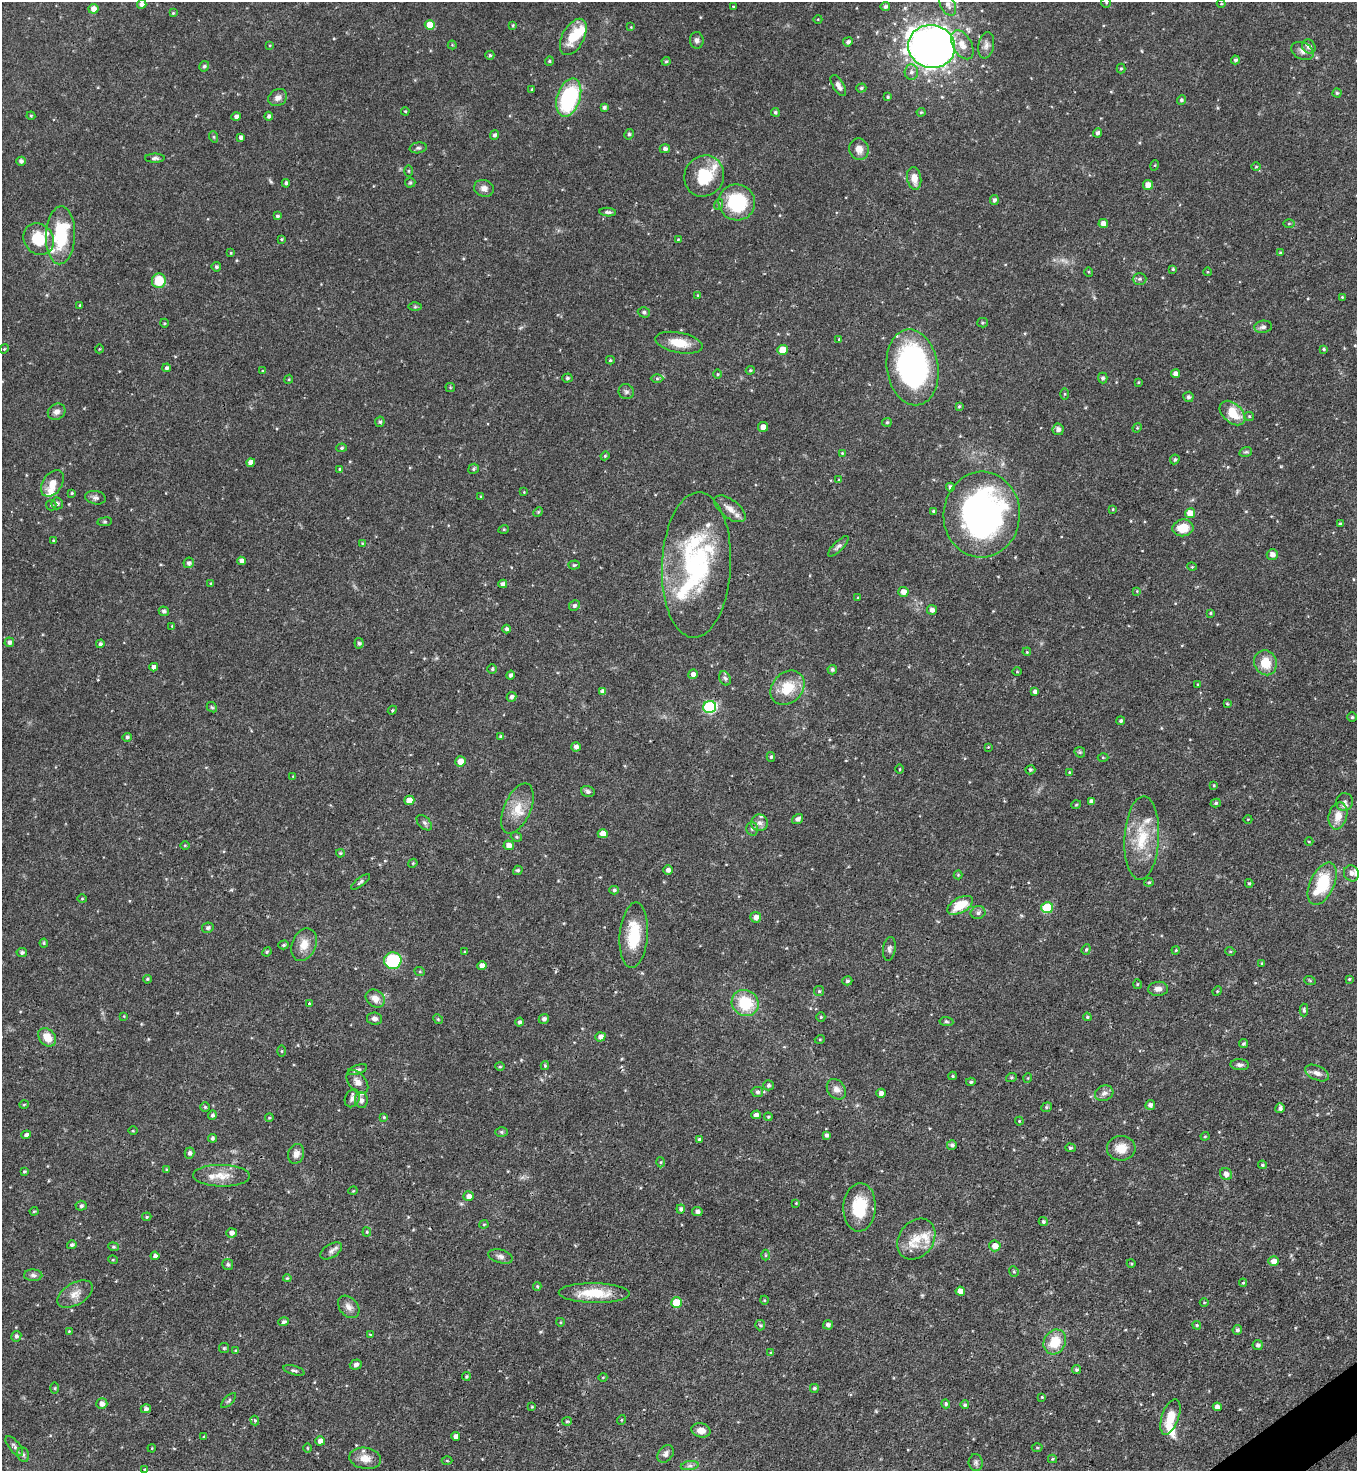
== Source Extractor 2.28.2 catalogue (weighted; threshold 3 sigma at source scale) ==
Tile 6 of 4 x 4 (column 2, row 2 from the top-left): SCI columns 1653-3007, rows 2943-4411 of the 5875 x 5882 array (HDU 1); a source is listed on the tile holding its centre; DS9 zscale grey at full resolution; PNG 1359 x 1473 px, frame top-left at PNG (2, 2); each listed source drawn as its Kron ellipse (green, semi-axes under 4 px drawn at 4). Shown black and unused: <1% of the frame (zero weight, under 3 of 4 exposures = <1% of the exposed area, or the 3 px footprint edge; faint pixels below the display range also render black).
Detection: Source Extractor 2.28.2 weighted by HDU 2 'WHT'; one run over the whole footprint, this tile lists its part. Background 0.0619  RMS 0.0035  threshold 0.0158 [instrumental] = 3 sigma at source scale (4.5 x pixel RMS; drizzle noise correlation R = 1.50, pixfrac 1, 0.05/0.05 arcsec/px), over >= 5 px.
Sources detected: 427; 1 too faint to see at this stretch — neither listed nor drawn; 14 inside a brighter listed object's ellipse — not listed separately; the other 412 listed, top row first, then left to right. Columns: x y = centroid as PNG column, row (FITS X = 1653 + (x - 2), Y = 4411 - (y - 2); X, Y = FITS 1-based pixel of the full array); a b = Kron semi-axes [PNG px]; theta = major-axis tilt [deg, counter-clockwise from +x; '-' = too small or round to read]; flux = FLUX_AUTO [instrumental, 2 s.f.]
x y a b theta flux
1106 3 5 4 - 0.42
142 4 4 4 - 1.5
1221 4 4 3 - 0.28
948 5 12 7 -62 2.1
733 6 3 2 - 0.24
885 7 5 4 - 0.95
93 9 5 5 - 2.3
173 13 4 4 - 0.35
818 19 4 3 - 0.26
430 25 5 5 - 7
513 25 3 3 - 0.37
631 27 4 3 - 0.25
573 37 20 11 61 8.7
697 40 8 7 - 1.3
848 42 5 4 - 0.99
270 45 4 4 - 0.36
452 45 4 4 - 0.32
962 45 16 9 -60 3.8
986 45 13 8 80 1.8
932 46 23 21 -12 350
1309 47 7 6 - 1.9
1302 51 12 8 -28 1.8
490 55 4 4 - 0.58
1235 60 4 4 - 0.77
549 61 4 4 - 0.41
666 61 4 4 - 0.41
204 66 5 4 - 0.69
1121 69 5 4 - 0.46
911 72 7 7 - 1.3
838 86 12 5 -59 1.7
861 88 5 4 - 0.6
532 89 3 3 - 0.37
1337 93 4 4 - 0.49
569 97 20 11 72 35
888 97 3 3 - 0.48
278 98 10 8 32 1.7
1181 100 5 4 - 0.77
604 107 3 3 - 0.77
405 111 4 3 - 0.32
775 112 4 4 - 0.62
921 112 4 4 - 0.4
31 116 4 4 - 0.38
269 116 4 4 - 0.86
236 117 4 4 - 1.1
1097 133 4 4 - 0.95
629 134 5 4 - 0.71
494 135 5 4 - 0.95
214 137 6 3 -72 0.42
241 137 4 4 - 1.2
418 148 8 5 8 0.76
665 149 5 4 - 1.1
859 149 11 9 -75 2.6
155 158 10 4 1 0.88
21 161 4 4 - 1
1155 165 5 3 - 0.32
1256 167 5 3 - 0.31
409 171 5 3 - 0.31
704 176 21 19 58 12
914 178 11 7 -80 3.3
286 183 4 4 - 0.73
410 183 5 5 - 0.42
1148 185 5 5 - 3.1
484 188 10 8 -20 1.8
994 200 5 4 - 1
737 202 18 18 - 20
719 204 6 3 72 0.47
608 212 8 3 -3 0.81
277 216 4 3 - 0.55
1103 223 5 4 - 2
1289 224 6 4 1 0.42
60 235 29 14 88 18
39 239 16 14 -54 9.1
281 239 3 3 - 0.36
678 240 4 3 - 0.33
231 253 3 3 - 0.27
1280 253 4 3 - 0.34
216 267 4 4 - 0.69
1173 269 3 3 - 0.37
1089 272 5 3 - 0.31
1207 272 4 3 - 0.27
1139 279 7 5 1 0.75
159 281 7 7 - 8.9
698 295 4 4 - 0.31
1342 297 4 4 - 0.33
80 305 3 3 - 0.34
415 307 6 4 0 0.49
644 312 6 5 - 0.76
164 323 4 3 - 0.32
982 323 5 4 - 0.52
1263 327 9 6 8 1.2
839 339 3 3 - 0.26
679 343 24 10 -11 6.3
4 349 5 3 - 0.31
99 349 4 3 - 0.26
1324 349 4 3 - 0.47
783 350 5 5 - 6.5
610 360 4 4 - 0.48
912 367 38 25 -81 76
166 368 4 4 - 0.76
750 370 4 3 - 0.44
263 371 4 3 - 0.38
718 374 5 3 - 0.34
1176 374 4 4 - 1.9
567 378 5 4 - 0.54
657 378 6 4 0 0.53
1103 378 5 5 - 0.71
289 379 4 3 - 0.35
1138 382 3 3 - 0.3
450 387 5 4 - 0.34
626 392 8 7 - 0.85
1065 394 5 4 - 0.39
1188 397 5 5 - 0.64
959 406 4 3 - 0.38
57 412 9 7 31 1.7
1232 413 15 9 -42 7.6
1249 416 5 4 - 0.43
380 422 5 4 - 0.65
887 422 5 4 - 0.47
763 427 5 5 - 2
1137 428 5 4 - 0.33
1058 429 5 5 - 1.3
342 448 5 4 - 0.54
1246 452 6 4 18 0.54
842 453 4 4 - 0.34
605 456 4 4 - 0.4
1175 459 5 4 - 0.65
251 462 4 4 - 1.8
340 469 4 3 - 0.39
474 469 5 5 - 0.63
839 480 4 4 - 0.34
52 483 14 9 55 3.7
950 487 4 4 - 1.1
524 492 4 4 - 0.29
72 493 4 3 - 0.36
481 496 4 3 - 0.3
95 498 10 6 -12 1.1
57 503 6 5 - 0.91
51 505 5 5 - 0.5
730 509 18 9 -37 3.1
1113 509 4 3 - 0.3
934 511 3 3 - 0.73
538 512 5 4 - 0.39
1190 513 5 5 - 4.4
982 515 43 38 87 120
105 522 7 3 8 0.44
1340 524 4 3 - 0.39
1183 528 10 8 7 6.2
504 529 5 3 - 0.35
53 540 3 3 - 0.41
362 543 3 3 - 0.26
838 546 13 5 45 1.1
1272 554 5 5 - 1.8
241 561 4 4 - 1.6
189 563 5 5 - 1
574 565 5 4 - 0.45
696 565 73 34 87 52
1192 567 5 3 - 0.29
211 583 4 3 - 0.36
503 584 4 4 - 1.1
1137 591 4 4 - 0.33
903 592 5 5 - 2.3
858 598 3 3 - 0.34
574 606 5 5 - 0.76
932 610 5 5 - 1.4
164 611 5 4 - 0.85
1210 613 4 3 - 0.36
172 626 3 3 - 0.27
507 629 4 4 - 0.91
9 642 5 4 - 1
359 643 5 4 - 0.73
100 644 4 4 - 0.72
1027 652 4 3 - 0.3
1265 663 13 11 -67 6.7
154 667 4 4 - 1.5
492 669 5 5 - 0.52
832 670 5 4 - 0.65
1017 672 5 3 - 0.28
693 674 5 4 - 1.6
511 675 4 4 - 0.92
725 678 7 5 -65 0.83
1198 684 3 3 - 0.32
787 688 19 15 47 8.9
603 691 4 4 - 1.2
1035 692 4 3 - 1.3
511 697 5 4 - 1.1
1227 704 4 3 - 0.36
212 707 6 4 -42 0.47
710 707 6 6 - 39
392 710 5 4 - 0.38
1352 717 4 4 - 0.46
1121 721 4 4 - 0.65
501 736 4 3 - 0.56
127 737 5 4 - 0.73
576 747 5 4 - 1.4
988 747 4 3 - 0.25
1080 752 6 5 - 0.47
771 757 5 4 - 0.5
1103 757 5 3 - 0.32
461 761 5 5 - 3.5
900 769 5 3 - 0.29
1030 770 5 4 - 0.57
1070 772 4 4 - 0.39
293 776 4 3 - 0.24
1214 785 4 3 - 0.38
588 791 7 5 -17 0.82
409 800 5 4 - 3.8
1091 801 4 4 - 1.2
1344 802 9 8 - 1.4
1216 803 5 4 - 0.59
1076 805 5 3 - 0.31
517 808 27 13 66 6.4
1338 816 14 9 76 4.7
798 819 6 4 35 1.1
1248 819 4 3 - 0.25
424 823 9 5 -44 0.91
759 823 8 8 - 1.6
752 829 7 5 88 0.83
603 834 5 4 - 3.3
516 837 6 4 -21 0.5
1142 838 42 17 87 13
1309 841 4 3 - 0.27
185 845 4 3 - 0.3
509 845 5 5 - 2.2
340 853 4 3 - 0.39
413 863 4 3 - 0.31
518 870 5 4 - 0.63
668 870 5 5 - 1.3
1351 873 8 7 - 1.4
958 875 4 4 - 0.32
361 882 11 4 38 0.79
1149 882 4 4 - 0.44
1249 883 4 4 - 0.46
1322 884 22 12 65 17
614 890 4 4 - 0.65
82 898 5 3 - 0.3
960 905 14 7 29 8
1047 908 6 5 - 17
978 913 7 6 - 1.2
756 917 5 5 - 1.9
208 928 6 5 - 0.89
634 935 33 14 85 13
44 943 4 4 - 0.4
283 945 5 4 - 0.53
304 945 17 12 67 4.3
889 949 12 6 81 1.1
1086 949 5 4 - 0.5
1176 950 4 3 - 0.35
1230 951 5 3 - 0.34
22 952 5 4 - 0.75
267 952 5 4 - 0.46
465 952 3 3 - 0.43
393 961 9 8 - 20
1262 963 4 3 - 0.43
482 966 5 4 - 2.2
420 972 5 3 - 0.36
147 979 4 3 - 0.43
1349 979 4 3 - 0.32
847 981 5 4 - 0.58
1310 981 6 3 -20 0.37
1137 984 5 3 - 0.32
1158 989 10 7 3 1.7
819 991 5 5 - 0.46
1217 991 5 4 - 0.42
375 998 10 8 -37 3
309 1003 4 3 - 0.33
745 1003 14 12 -33 13
1304 1010 6 4 -89 0.62
124 1016 4 3 - 0.27
821 1017 5 4 - 0.45
1087 1017 4 3 - 0.47
375 1019 7 6 - 1.3
438 1019 5 4 - 0.41
544 1019 5 4 - 1.1
946 1021 7 4 -6 0.51
519 1022 4 4 - 0.78
47 1037 10 7 -47 4.6
600 1037 5 4 - 1.5
820 1039 5 3 - 0.31
1243 1044 4 4 - 0.58
282 1051 5 3 - 0.38
1240 1065 9 5 -2 1.2
545 1066 4 3 - 0.47
500 1067 5 3 - 0.38
357 1070 10 4 19 0.88
1317 1073 13 7 -25 1.8
952 1076 4 4 - 0.45
1011 1078 5 3 - 0.44
1028 1078 5 3 - 0.3
357 1082 13 8 -50 2.3
971 1082 5 4 - 0.55
768 1085 5 5 - 0.78
836 1089 11 8 -54 2.1
757 1092 6 5 - 0.84
881 1093 5 4 - 1.4
1104 1093 9 7 26 1.5
352 1098 9 7 63 1.5
361 1100 8 6 -82 1.2
24 1105 4 3 - 0.32
1150 1105 5 4 - 1.2
205 1107 5 4 - 0.52
1046 1107 5 4 - 0.54
1280 1108 5 4 - 0.98
212 1115 5 4 - 0.84
756 1115 5 4 - 1.4
384 1117 4 3 - 0.41
768 1117 4 4 - 0.4
269 1118 4 3 - 0.34
1019 1121 4 4 - 0.31
133 1131 5 3 - 0.3
502 1132 6 5 - 0.6
26 1135 5 4 - 0.94
826 1135 4 4 - 0.8
1205 1136 4 4 - 0.38
212 1138 4 4 - 0.78
700 1140 4 4 - 0.81
952 1145 5 5 - 0.92
1070 1148 5 4 - 0.47
1121 1148 14 12 2 4.7
190 1153 5 5 - 1
296 1154 10 8 72 1.9
661 1162 5 3 - 0.4
1262 1165 4 3 - 0.49
167 1170 4 3 - 0.53
24 1172 4 4 - 0.46
1226 1174 6 5 - 1.6
221 1176 28 11 -1 5.3
353 1191 5 3 - 0.28
468 1196 5 5 - 1.6
796 1203 3 2 - 0.26
81 1206 5 5 - 0.85
860 1207 24 16 87 12
681 1209 4 4 - 0.9
34 1211 4 4 - 0.35
697 1211 5 4 - 1
147 1217 5 4 - 0.41
1043 1222 4 4 - 0.62
484 1224 4 4 - 0.39
367 1232 4 4 - 0.39
231 1233 5 4 - 1.5
916 1239 22 17 53 7.4
72 1245 5 4 - 0.77
995 1246 5 5 - 2.9
113 1247 5 4 - 0.48
331 1251 12 6 32 1.3
765 1255 5 3 - 0.42
155 1256 4 4 - 0.99
500 1256 12 6 -15 1.4
113 1260 5 3 - 0.3
1273 1261 5 4 - 2.2
1131 1263 4 3 - 0.36
228 1264 5 5 - 0.77
1014 1271 5 4 - 0.46
33 1275 9 6 -2 1
287 1278 4 4 - 0.33
1243 1283 4 4 - 0.35
537 1286 4 4 - 0.4
960 1291 5 4 - 2.4
594 1293 35 10 -1 10
75 1294 19 11 30 3.5
764 1300 4 3 - 0.29
677 1303 5 5 - 8.1
1204 1303 4 3 - 0.25
349 1307 13 9 -49 2
284 1322 5 4 - 0.88
560 1322 4 3 - 0.3
760 1325 5 5 - 0.56
828 1325 5 4 - 1.1
1197 1325 4 3 - 0.43
1237 1330 5 4 - 0.8
69 1331 4 4 - 0.27
370 1334 4 2 - 0.23
16 1336 5 5 - 0.88
1055 1342 13 10 61 8.3
1258 1345 5 5 - 0.88
224 1348 5 5 - 0.48
236 1351 4 4 - 0.57
771 1353 4 4 - 0.45
356 1364 6 5 - 0.95
294 1370 11 4 -16 0.81
1076 1370 4 4 - 0.6
466 1376 4 4 - 0.43
603 1377 4 3 - 0.28
55 1388 6 4 89 0.44
814 1388 4 4 - 0.64
1042 1397 3 3 - 0.32
229 1400 9 4 45 0.66
102 1404 5 5 - 1.8
946 1404 5 4 - 0.62
965 1405 4 4 - 0.64
532 1407 3 3 - 0.35
1217 1407 4 4 - 1.8
146 1409 5 4 - 0.92
1170 1417 18 8 70 6
255 1420 5 4 - 0.46
621 1420 5 3 - 0.27
567 1421 5 4 - 0.5
701 1430 10 7 -13 2.5
456 1436 4 4 - 1.5
204 1437 4 3 - 0.35
320 1441 5 4 - 2.2
14 1446 12 5 -50 1.2
152 1448 4 3 - 0.28
307 1448 5 3 - 0.32
1037 1448 5 3 - 0.37
666 1454 10 7 52 1.5
23 1455 7 6 - 0.86
365 1458 16 10 -9 3.7
1052 1459 4 4 - 0.4
447 1461 5 3 - 0.32
976 1463 8 7 - 0.98
690 1466 9 4 8 1
145 1470 3 3 - 0.4
Isophote crosses this tile's border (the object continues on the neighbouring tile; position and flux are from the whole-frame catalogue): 2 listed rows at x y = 932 46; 145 1470